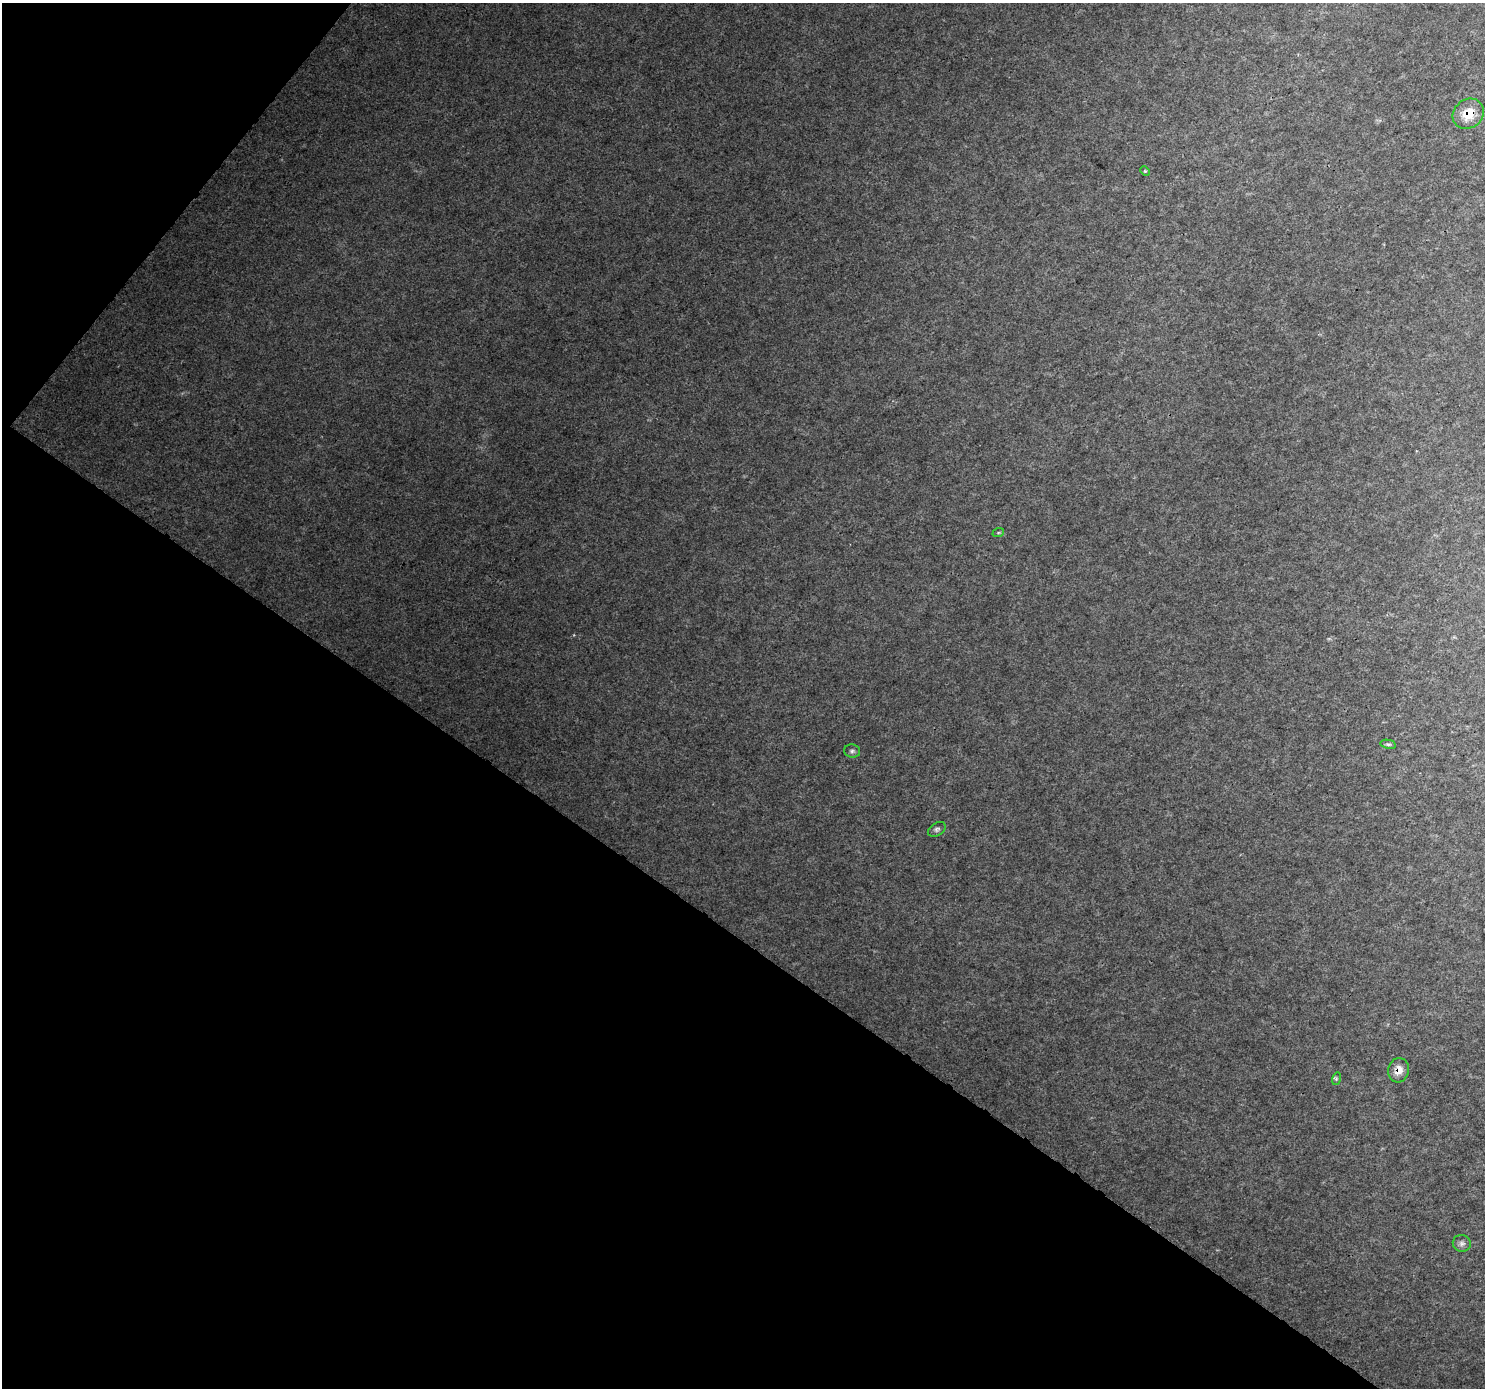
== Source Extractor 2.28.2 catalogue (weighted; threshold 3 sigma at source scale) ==
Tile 9 of 4 x 4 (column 1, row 3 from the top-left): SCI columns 45-1527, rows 1678-3063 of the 6013 x 6060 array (HDU 1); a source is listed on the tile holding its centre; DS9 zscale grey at full resolution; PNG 1487 x 1390 px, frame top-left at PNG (2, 3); each listed source drawn as its Kron ellipse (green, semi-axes under 4 px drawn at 4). Shown black and unused: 36% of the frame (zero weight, under 3 of 4 exposures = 5% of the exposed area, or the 3 px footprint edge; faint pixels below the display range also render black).
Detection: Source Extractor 2.28.2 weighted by HDU 2 'WHT'; one run over the whole footprint, this tile lists its part. Background 0.0161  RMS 0.0042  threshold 0.019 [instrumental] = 3 sigma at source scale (4.5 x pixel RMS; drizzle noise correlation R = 1.50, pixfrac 1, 0.0396/0.0396 arcsec/px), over >= 5 px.
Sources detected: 9; all 9 listed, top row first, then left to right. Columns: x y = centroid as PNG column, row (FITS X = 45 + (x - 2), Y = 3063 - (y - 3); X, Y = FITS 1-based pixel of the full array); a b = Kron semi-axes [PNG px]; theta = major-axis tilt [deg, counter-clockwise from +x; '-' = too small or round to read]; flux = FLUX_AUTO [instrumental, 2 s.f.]
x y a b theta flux
1468 114 16 14 39 9.3
1145 171 5 4 - 0.52
998 533 6 4 19 0.49
1388 744 8 4 -12 0.77
852 751 8 6 -11 1.1
937 829 10 6 31 1.2
1399 1070 12 10 75 4.4
1336 1079 6 4 73 0.66
1462 1243 9 8 - 1.7
Overlapping masked pixels (flux is a lower limit): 2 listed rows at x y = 1468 114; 1399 1070